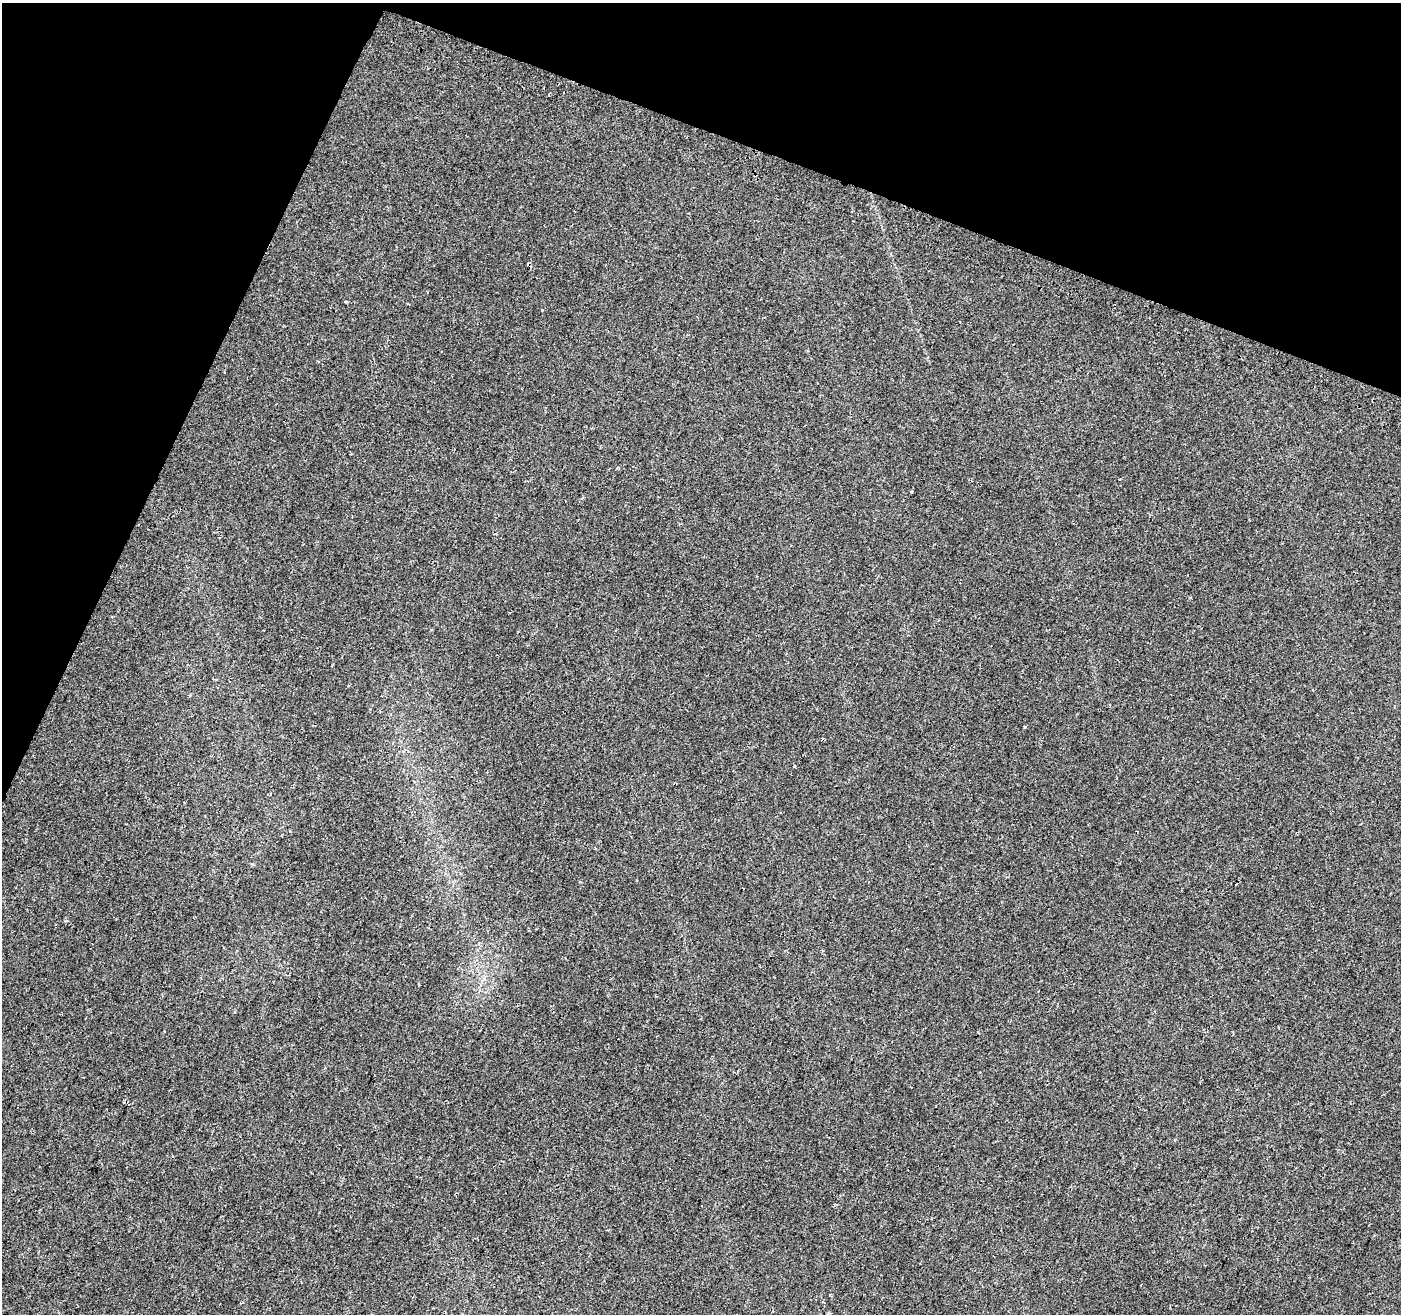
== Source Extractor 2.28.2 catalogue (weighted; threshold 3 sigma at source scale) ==
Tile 2 of 4 x 4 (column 2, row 1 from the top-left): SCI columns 1413-2811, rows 4173-5484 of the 5630 x 5788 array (HDU 1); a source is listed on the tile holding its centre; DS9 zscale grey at full resolution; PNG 1403 x 1316 px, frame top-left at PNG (2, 3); no overlay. Shown black and unused: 19% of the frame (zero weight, under 2 of 3 exposures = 2% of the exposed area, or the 3 px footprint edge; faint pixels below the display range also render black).
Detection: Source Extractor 2.28.2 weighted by HDU 2 'WHT'; one run over the whole footprint, this tile lists its part. Background 0.0647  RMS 0.0089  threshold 0.04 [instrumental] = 3 sigma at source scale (4.5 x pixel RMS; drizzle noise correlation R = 1.50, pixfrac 1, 0.0396/0.0396 arcsec/px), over >= 5 px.
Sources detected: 3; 1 cosmic-ray / hot-pixel residue — not listed; the other 2 listed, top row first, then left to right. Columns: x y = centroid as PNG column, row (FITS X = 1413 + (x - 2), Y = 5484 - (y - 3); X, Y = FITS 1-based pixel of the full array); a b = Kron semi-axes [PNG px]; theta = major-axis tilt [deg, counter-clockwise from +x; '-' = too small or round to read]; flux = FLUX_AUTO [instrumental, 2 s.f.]
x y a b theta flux
911 492 3 2 - 0.87
1025 727 4 3 - 0.76